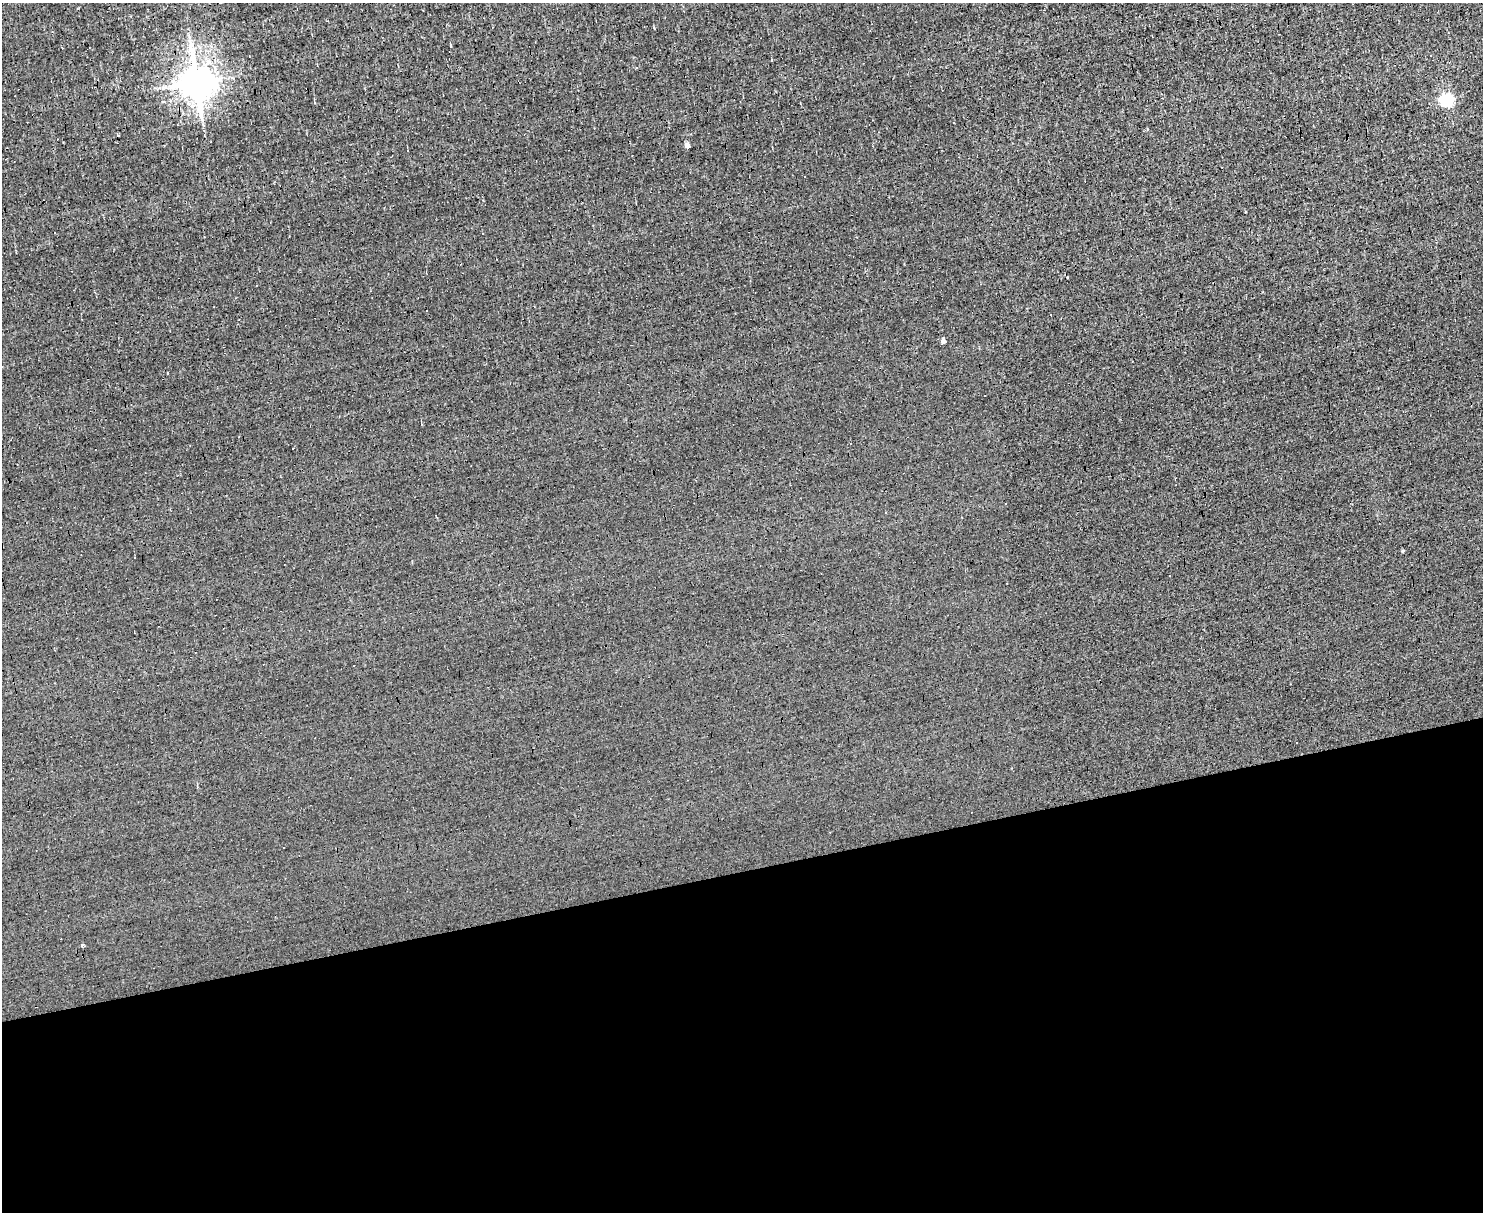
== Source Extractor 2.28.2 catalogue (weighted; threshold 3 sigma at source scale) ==
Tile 11 of 3 x 4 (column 2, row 4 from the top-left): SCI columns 1613-3093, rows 1-1210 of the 4820 x 4839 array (HDU 1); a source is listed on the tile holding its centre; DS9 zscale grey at full resolution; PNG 1485 x 1214 px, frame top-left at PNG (2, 3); no overlay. Shown black and unused: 28% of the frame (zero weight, under 3 of 4 exposures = <1% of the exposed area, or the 3 px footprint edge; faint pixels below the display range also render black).
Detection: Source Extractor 2.28.2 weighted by HDU 2 'WHT'; one run over the whole footprint, this tile lists its part. Background 0.00107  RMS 0.037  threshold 0.167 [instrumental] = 3 sigma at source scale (4.5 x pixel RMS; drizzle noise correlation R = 1.50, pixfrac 1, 0.05/0.05 arcsec/px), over >= 5 px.
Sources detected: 17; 6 cosmic-ray / hot-pixel residue — not listed; the other 11 listed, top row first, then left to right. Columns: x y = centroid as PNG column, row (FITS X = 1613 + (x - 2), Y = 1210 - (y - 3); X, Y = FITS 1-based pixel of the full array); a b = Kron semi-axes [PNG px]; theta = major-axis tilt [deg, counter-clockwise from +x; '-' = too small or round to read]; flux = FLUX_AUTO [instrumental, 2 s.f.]
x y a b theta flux
451 46 4 2 - 3.1
1431 55 3 2 - 2.1
196 83 10 9 - 7900
1447 100 6 6 - 510
687 146 4 4 - 25
426 311 2 2 - 2.8
943 341 4 4 - 18
985 396 3 2 - 1.9
1403 551 4 3 - 3.8
1169 576 3 3 - 13
82 945 5 3 - 6.2
Overlapping masked pixels (flux is a lower limit): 1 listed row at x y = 196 83
Unlisted compact peaks at least as high as the median listed source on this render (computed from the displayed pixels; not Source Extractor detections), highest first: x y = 654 28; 203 125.